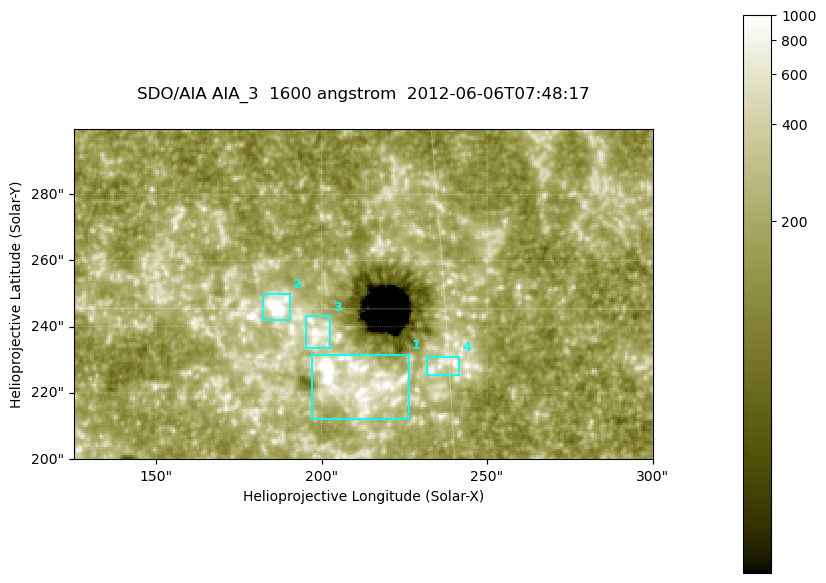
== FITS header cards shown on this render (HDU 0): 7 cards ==
TELESCOP= 'SDO/AIA '
INSTRUME= 'AIA_3   '
WAVELNTH=                 1600
WAVEUNIT= 'angstrom'
DATE-OBS= '2012-06-06T07:48:17.12'
CTYPE1  = 'HPLN-TAN'
CTYPE2  = 'HPLT-TAN'

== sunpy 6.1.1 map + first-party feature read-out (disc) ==
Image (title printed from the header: SDO/AIA AIA_3  1600 angstrom  2012-06-06T07:48:17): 287 x 164 px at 0.609 arcsec/px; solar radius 946 arcsec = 1552 px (partial field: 0.6% of the solar disc is inside the frame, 100% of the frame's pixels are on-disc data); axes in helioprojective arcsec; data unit not stated in the header (colour bar unlabelled)
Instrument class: DISC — disc imager (sunpy class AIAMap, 1600 A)
Bright regions (active regions / flare kernels): reference = the on-disc median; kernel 3 px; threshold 5 sigma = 342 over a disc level ~185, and >= 1.15x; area >= 47 px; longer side >= 3 px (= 1.8 arcsec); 4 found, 4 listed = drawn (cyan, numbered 1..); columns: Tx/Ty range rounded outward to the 2 arcsec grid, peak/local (2 s.f.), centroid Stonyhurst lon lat
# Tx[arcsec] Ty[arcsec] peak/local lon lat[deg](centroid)
1 196..226 212..232 21 +13 +14
2 182..192 242..250 18 +12 +15
3 194..204 232..244 5.4 +12 +15
4 232..242 224..232 5.7 +15 +14